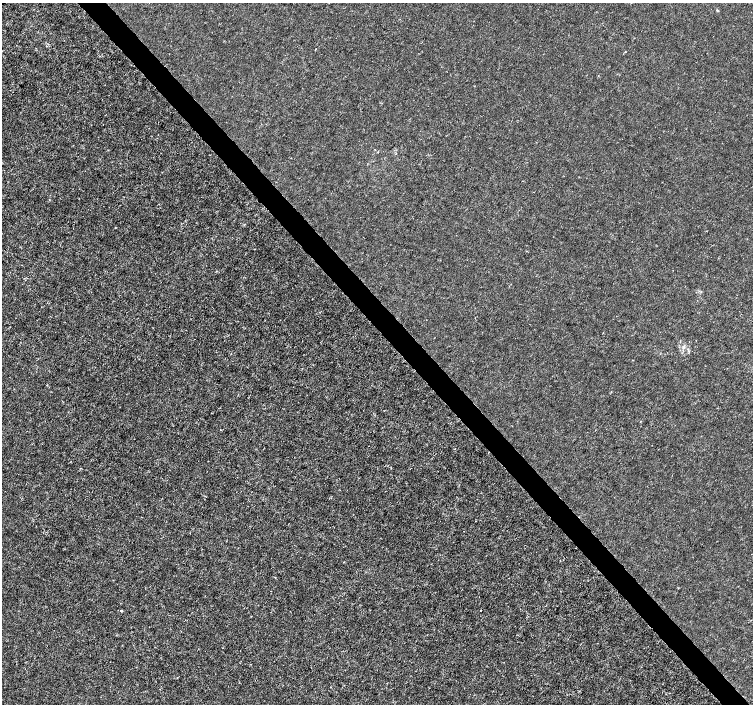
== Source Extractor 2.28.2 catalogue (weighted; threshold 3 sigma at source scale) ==
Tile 6 of 4 x 4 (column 2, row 2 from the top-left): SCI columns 1507-3007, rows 3020-4423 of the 6011 x 5972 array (HDU 1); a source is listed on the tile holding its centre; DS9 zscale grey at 2 x 2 block average (1 PNG px = mean of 2 x 2 image px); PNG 755 x 706 px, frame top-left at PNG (2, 3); no overlay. Shown black and unused: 4% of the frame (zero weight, under 3 of 4 exposures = <1% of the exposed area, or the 3 px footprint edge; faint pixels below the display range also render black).
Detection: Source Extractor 2.28.2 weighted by HDU 2 'WHT'; one run over the whole footprint, this tile lists its part. Background -1.22e-04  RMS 0.0012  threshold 0.00541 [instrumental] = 3 sigma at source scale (4.5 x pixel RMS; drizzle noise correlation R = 1.50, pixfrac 1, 0.0396/0.0396 arcsec/px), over >= 5 px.
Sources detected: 7; all 7 listed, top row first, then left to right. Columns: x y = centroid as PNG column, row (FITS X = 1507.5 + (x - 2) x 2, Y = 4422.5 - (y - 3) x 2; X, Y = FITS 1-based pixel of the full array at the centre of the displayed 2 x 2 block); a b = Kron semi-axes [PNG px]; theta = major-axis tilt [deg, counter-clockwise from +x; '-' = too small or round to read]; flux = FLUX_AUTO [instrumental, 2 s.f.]
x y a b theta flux
717 11 3 3 - 0.25
316 49 2 2 - 0.12
115 228 2 2 - 0.16
254 249 2 2 - 0.16
683 347 4 3 - 0.56
481 610 2 2 - 0.23
121 611 3 3 - 0.27